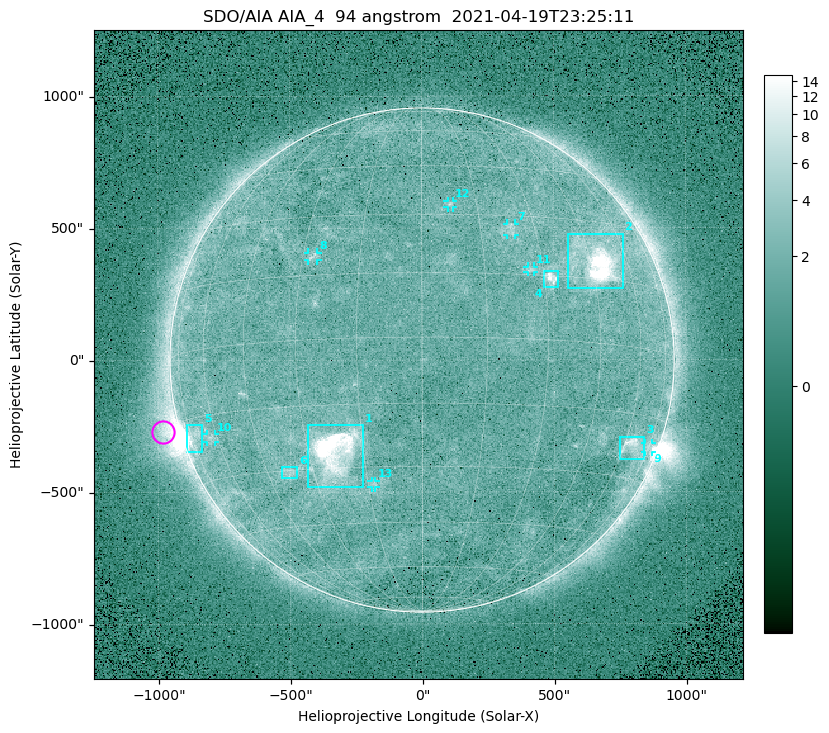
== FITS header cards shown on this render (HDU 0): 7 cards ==
TELESCOP= 'SDO/AIA '
INSTRUME= 'AIA_4   '
WAVELNTH=                   94
WAVEUNIT= 'angstrom'
DATE-OBS= '2021-04-19T23:25:11.12'
CTYPE1  = 'HPLN-TAN'
CTYPE2  = 'HPLT-TAN'

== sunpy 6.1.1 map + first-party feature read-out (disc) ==
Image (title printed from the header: SDO/AIA AIA_4  94 angstrom  2021-04-19T23:25:11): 512 x 512 px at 4.8 arcsec/px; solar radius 955 arcsec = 199 px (full disc in frame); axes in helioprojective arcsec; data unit not stated in the header (colour bar unlabelled)
Orientation: roll -0.138 deg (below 1 deg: not rotated)
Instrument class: DISC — disc imager (sunpy class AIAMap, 94 A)
Bright regions (active regions / flare kernels): reference = the median radial profile (limb darkening/brightening removed); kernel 5 px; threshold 5 sigma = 2.44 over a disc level ~1.75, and >= 1.15x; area >= 9 px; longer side >= 5 px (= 24 arcsec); searched inside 0.97 R_sun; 13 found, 13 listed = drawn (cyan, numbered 1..; 7 of them under ~33 arcsec drawn as corner ticks so the feature stays visible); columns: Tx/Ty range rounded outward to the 10 arcsec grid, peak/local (2 s.f.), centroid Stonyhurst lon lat
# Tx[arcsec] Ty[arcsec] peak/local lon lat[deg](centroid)
1 -430..-220 -480..-240 51 -23 -26
2 550..760 270..480 27 +47 +19
3 750..840 -380..-290 4.8 +64 -22
4 460..520 270..340 7.2 +32 +14
5 -900..-830 -350..-240 5.8 -73 -19
6 -540..-470 -450..-400 2.8 -38 -30
7 320..360 470..520 3 +23 +26
8 -430..-390 380..410 3.2 -27 +20
9 840..870 -350..-310 3.2 +75 -22
10 -820..-780 -310..-280 2.7 -63 -20
11 400..430 330..360 2.9 +27 +16
12 100..120 580..610 2.7 +8 +33
13 -190..-170 -480..-450 2.7 -13 -34
Off-limb structures (1.02-1.3 R_sun): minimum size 50 px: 5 found; the strongest spans PA ~90..115 deg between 1.02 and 1.21 R_sun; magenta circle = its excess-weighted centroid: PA ~105 deg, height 1.07 R_sun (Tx ~-980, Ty ~-270 arcsec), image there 5.1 x the reference